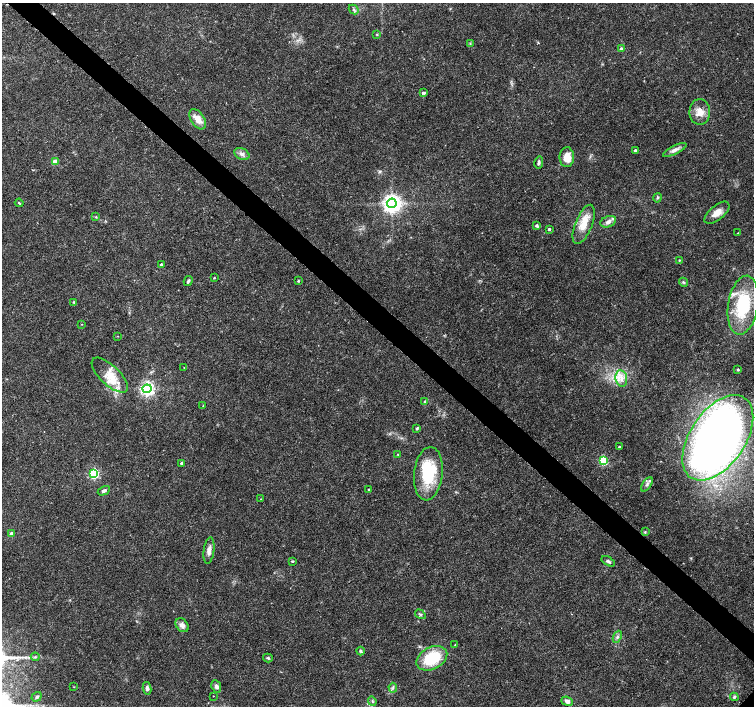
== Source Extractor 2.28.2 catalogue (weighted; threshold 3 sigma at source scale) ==
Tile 11 of 4 x 4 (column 3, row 3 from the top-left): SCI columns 3015-4517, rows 1574-2981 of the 6030 x 6030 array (HDU 1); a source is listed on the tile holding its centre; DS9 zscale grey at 2 x 2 block average (1 PNG px = mean of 2 x 2 image px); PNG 756 x 708 px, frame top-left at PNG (2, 3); each listed source drawn as its Kron ellipse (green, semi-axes under 4 px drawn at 4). Shown black and unused: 4% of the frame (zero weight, under 3 of 4 exposures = <1% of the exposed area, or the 3 px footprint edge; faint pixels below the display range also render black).
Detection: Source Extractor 2.28.2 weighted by HDU 2 'WHT'; one run over the whole footprint, this tile lists its part. Background 0.0237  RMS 0.0019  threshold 0.00866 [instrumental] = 3 sigma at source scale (4.5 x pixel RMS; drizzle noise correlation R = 1.50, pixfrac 1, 0.0396/0.0396 arcsec/px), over >= 5 px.
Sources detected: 79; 1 inside a brighter object's white glare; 1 cosmic-ray / hot-pixel residue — neither listed nor drawn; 3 inside a brighter listed object's ellipse — not listed separately; the other 74 listed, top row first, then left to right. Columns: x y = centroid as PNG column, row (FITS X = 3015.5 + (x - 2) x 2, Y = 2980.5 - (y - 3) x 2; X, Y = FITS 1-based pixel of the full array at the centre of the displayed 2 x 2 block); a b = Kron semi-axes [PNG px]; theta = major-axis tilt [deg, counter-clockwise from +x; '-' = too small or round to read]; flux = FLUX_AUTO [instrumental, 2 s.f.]
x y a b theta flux
354 10 5 3 - 0.93
377 34 3 3 - 0.36
470 43 3 2 - 0.35
621 49 3 3 - 1.4
423 93 3 3 - 1
700 112 13 10 -89 5.3
198 119 11 6 -56 5.6
635 150 2 2 - 0.96
675 150 13 4 26 2.2
242 154 8 5 -26 1.9
567 157 10 7 -89 5
55 162 3 3 - 8
539 162 6 3 80 1
657 198 5 3 - 0.63
19 203 4 2 - 0.45
392 203 5 5 - 260
717 213 15 7 40 4.2
96 217 3 2 - 0.31
608 222 8 5 22 2
584 224 21 8 68 7.8
537 225 3 3 - 1.1
549 229 2 2 - 1.1
738 233 2 2 - 0.17
679 260 3 2 - 0.33
161 264 2 2 - 0.84
214 278 2 2 - 0.4
188 281 5 3 - 0.8
298 281 2 2 - 0.48
683 282 5 3 - 0.61
74 302 2 2 - 0.58
743 305 29 15 81 27
82 324 3 2 - 0.21
118 336 2 2 - 0.51
184 367 2 2 - 0.19
738 370 2 2 - 0.7
110 375 23 9 -44 8.8
621 378 8 6 -81 3.2
147 389 4 4 - 130
424 402 3 3 - 0.39
203 406 2 2 - 0.28
417 428 2 2 - 0.75
718 438 48 27 56 350
619 447 2 2 - 0.88
398 454 3 2 - 0.35
603 461 3 3 - 29
182 463 2 2 - 1.3
94 474 4 4 - 49
428 474 27 14 84 25
647 484 8 4 55 1.4
369 489 2 2 - 0.36
104 491 6 3 29 1.3
261 499 2 2 - 0.16
645 532 4 3 - 0.47
12 534 3 3 - 3.3
209 550 13 5 82 2.6
292 561 3 3 - 0.42
608 561 7 3 -31 1
420 614 6 3 -33 0.81
182 625 8 5 -46 2.1
617 637 6 2 66 0.76
455 645 2 2 - 0.23
361 651 4 3 - 0.81
35 657 4 3 - 0.66
268 658 5 3 - 0.74
432 658 16 11 28 20
216 686 6 4 -64 1.5
74 687 2 2 - 0.21
147 688 6 4 -79 1.4
393 688 5 2 - 0.45
213 696 2 2 - 0.17
37 697 5 3 - 0.71
734 697 4 3 - 0.57
372 701 5 2 - 0.55
567 701 6 4 -21 1.9
Diffuse or blended objects may show on this block-average render without a row.